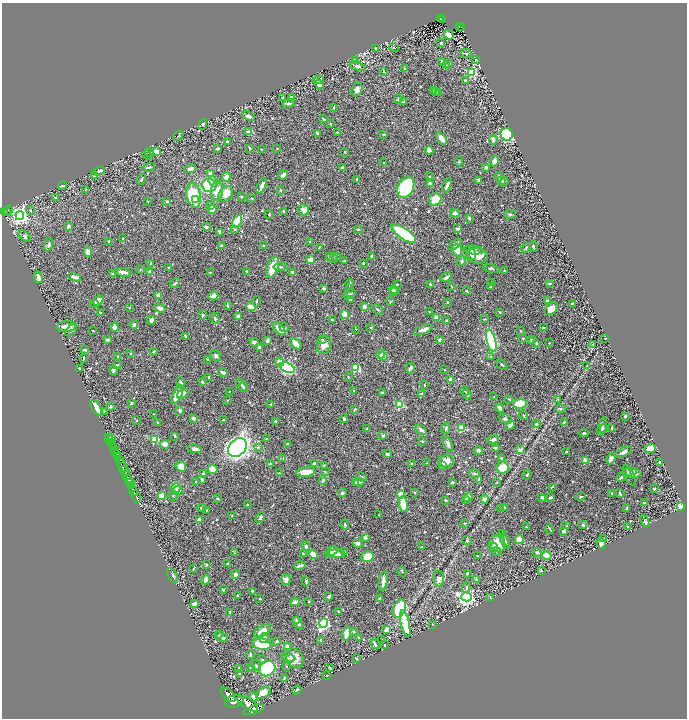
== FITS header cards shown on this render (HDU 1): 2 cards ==
NAXIS1  =                 1369
NAXIS2  =                 1432

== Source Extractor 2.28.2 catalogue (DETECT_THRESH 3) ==
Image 1369 x 1432 px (HDU 1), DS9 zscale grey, zoomed out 1/2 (1 PNG px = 2 x 2 image px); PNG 689 x 720 px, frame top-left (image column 1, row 1431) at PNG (2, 3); each listed source drawn as its Kron ellipse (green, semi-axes under 4 px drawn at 4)
Background 1.35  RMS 0.018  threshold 0.054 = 3 sigma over >= 5 px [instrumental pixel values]
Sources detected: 703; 29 cannot appear on this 1/2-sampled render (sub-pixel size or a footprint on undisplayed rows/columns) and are neither listed nor drawn; of the other 674, the 500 brightest by FLUX_AUTO listed and drawn (174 fainter detections omitted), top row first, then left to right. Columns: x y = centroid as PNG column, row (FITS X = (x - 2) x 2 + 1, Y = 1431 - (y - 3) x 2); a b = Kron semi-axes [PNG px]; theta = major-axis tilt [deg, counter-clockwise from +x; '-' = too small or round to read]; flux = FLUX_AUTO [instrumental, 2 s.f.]
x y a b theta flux
441 18 2 2 - 67
443 19 3 2 - 90
459 26 2 2 - 45
461 27 4 2 - 81
449 35 5 3 - 34
441 43 3 3 - 3
394 48 5 2 - 2.7
376 49 3 2 - 3.5
466 53 6 3 -6 3.9
476 59 3 2 - 2.4
356 61 3 3 - 8.6
442 61 3 2 - 6.2
449 64 3 2 - 2.7
358 66 8 4 -15 13
447 66 3 2 - 3.2
405 69 3 2 - 7
383 71 4 3 - 2.7
472 72 3 3 - 230
318 80 6 4 9 18
465 81 4 3 - 5.8
319 85 6 4 -57 8.2
357 89 7 5 72 17
433 90 2 2 - 2.8
436 91 4 2 - 2.7
438 93 4 2 - 2.8
283 97 4 3 - 3.7
291 97 4 2 - 3.1
398 99 4 2 - 3
404 102 4 2 - 4.5
289 104 6 3 16 8.8
334 108 3 2 - 4.3
248 116 7 3 -20 11
323 119 4 3 - 2.2
203 124 6 3 68 3.2
330 124 2 2 - 2.3
249 132 3 3 - 20
337 132 3 2 - 3.1
317 133 3 2 - 5.4
383 134 3 2 - 4
507 134 6 6 - 390
178 136 6 3 41 3.4
442 138 7 3 -55 32
493 140 5 3 - 12
227 142 2 2 - 7.1
249 148 3 2 - 6.3
277 148 2 2 - 2.2
218 149 4 3 - 4.8
261 149 3 3 - 3
429 150 4 3 - 25
156 151 4 3 - 26
345 152 4 2 - 2.2
149 153 5 4 - 3.8
147 155 5 2 - 2.9
494 161 5 4 - 21
459 162 5 3 - 4
383 163 2 2 - 3.6
149 167 6 3 13 5
486 167 2 2 - 18
342 168 4 2 - 6.6
190 169 6 3 11 11
99 171 6 2 22 13
210 173 4 4 - 7.4
283 175 5 3 - 13
94 176 3 3 - 2.3
226 177 4 4 - 19
430 177 4 3 - 8.4
499 177 5 3 - 10
141 179 6 2 59 6.2
357 179 3 2 - 3.6
478 180 3 2 - 5
502 181 3 3 - 3.9
213 182 5 3 - 18
504 182 4 2 - 8.4
430 183 3 2 - 8.7
209 185 7 6 - 210
447 185 7 3 69 10
63 186 5 3 - 3.9
262 186 8 3 64 16
406 187 11 7 63 260
86 190 3 2 - 3.9
280 190 3 3 - 2.8
217 191 10 6 86 49
226 194 8 6 51 47
194 195 13 7 -79 230
242 197 3 2 - 2.3
55 198 3 2 - 2.5
251 198 5 2 - 2.1
435 199 6 6 - 95
196 200 4 3 - 50
148 201 2 2 - 2.3
167 201 3 2 - 4.2
211 206 2 2 - 4.9
212 209 4 3 - 45
8 210 5 3 - 510
303 210 5 5 - 24
4 211 3 2 - 620
31 211 3 3 - 4.6
284 211 2 2 - 8.9
6 212 2 2 - 290
455 213 5 3 - 8.9
269 214 4 3 - 3.4
510 214 6 3 -1 5.5
20 216 4 4 - 1100
469 218 3 2 - 9.1
237 221 6 4 59 95
68 226 3 2 - 11
206 227 4 3 - 6.6
358 229 4 3 - 3.7
458 229 3 2 - 9.2
235 230 4 3 - 4.5
220 232 4 3 - 9.4
404 234 14 5 -36 220
24 236 7 4 -46 6.1
123 239 3 2 - 5
109 241 3 2 - 2.9
310 242 2 2 - 2.5
48 245 7 4 71 8
455 245 8 4 34 16
222 246 4 3 - 7
264 246 2 2 - 6.9
533 246 5 2 - 4.3
319 248 3 2 - 3.3
526 248 5 2 - 4.1
457 250 6 4 -81 38
473 250 9 3 -6 7
88 252 5 3 - 35
471 254 6 4 -69 13
477 256 10 8 -6 41
330 257 3 3 - 15
337 257 4 3 - 4.1
372 257 3 3 - 11
334 259 3 3 - 3
310 260 2 2 - 56
345 261 3 3 - 2.5
461 261 5 3 - 6.6
151 263 3 3 - 4.5
363 263 3 2 - 3
273 267 11 5 72 55
280 267 6 3 8 4.3
169 268 3 2 - 4.4
491 268 8 3 -11 5.8
140 269 4 3 - 4.4
247 271 2 2 - 4.8
504 271 2 2 - 3.4
123 272 8 3 -7 16
150 272 4 3 - 17
210 272 3 2 - 3.8
293 272 4 3 - 14
113 274 3 2 - 2.2
38 277 6 2 -68 20
74 277 7 3 -20 16
446 277 6 2 32 10
492 282 2 2 - 2.4
175 283 5 2 - 5.2
350 284 4 3 - 4.7
397 284 2 2 - 2.1
430 284 4 3 - 4
550 284 3 2 - 5.7
452 286 3 2 - 2.3
491 287 2 2 - 3.9
324 288 3 2 - 5.4
349 288 3 3 - 2.7
393 290 4 3 - 6.4
394 291 4 3 - 6.8
466 291 2 2 - 4.9
349 294 6 3 17 6.8
159 295 3 3 - 23
213 296 5 3 - 19
98 300 6 4 37 39
350 300 2 2 - 5.5
257 301 5 2 - 2.9
548 301 4 3 - 6.3
390 302 4 2 - 3.3
447 302 3 3 - 2.4
572 303 4 2 - 3.2
95 304 4 4 - 5
228 306 3 2 - 3
129 307 2 2 - 2.2
251 307 5 3 - 38
364 307 3 3 - 14
160 308 6 4 -18 13
377 309 6 2 -35 4.4
551 309 7 5 42 36
429 312 4 2 - 2.9
500 312 2 2 - 3.6
100 313 2 2 - 3.2
345 314 4 4 - 30
203 315 4 3 - 4
238 316 2 2 - 34
215 318 5 3 - 5.3
436 318 3 3 - 28
485 319 3 2 - 2.2
151 320 4 3 - 11
332 320 3 3 - 3.2
446 320 3 2 - 3.5
134 325 4 3 - 11
66 327 9 5 5 30
115 327 4 3 - 20
371 327 3 2 - 2.3
543 327 2 2 - 4.9
284 328 4 2 - 5.7
279 329 8 4 -48 25
356 329 2 2 - 3.2
71 330 7 4 46 10
423 330 10 3 22 25
93 331 2 2 - 2.8
521 331 3 2 - 2.5
185 336 3 2 - 4.5
523 338 3 2 - 3
605 338 2 2 - 2.9
322 339 3 3 - 3.3
107 340 3 2 - 8.2
439 340 3 3 - 5.5
531 340 2 2 - 9.9
267 341 4 3 - 16
491 341 11 4 -74 470
254 342 5 3 - 14
536 343 2 2 - 13
549 343 2 2 - 5.1
296 344 7 4 -44 32
593 344 3 3 - 2.2
324 345 9 7 78 22
260 348 4 3 - 13
85 349 4 2 - 2.6
154 352 2 2 - 4.5
131 354 4 3 - 7.5
381 354 4 3 - 31
216 356 6 4 -60 7.6
383 356 4 3 - 39
490 356 3 2 - 2.8
118 357 3 2 - 2.9
84 358 3 2 - 2.3
207 359 3 2 - 2.1
279 362 4 3 - 19
117 365 4 3 - 5.1
502 365 6 2 -45 5.1
587 366 3 3 - 3.8
79 368 3 2 - 2.3
287 368 8 5 -22 460
356 368 4 4 - 110
410 368 5 3 - 14
113 370 5 4 - 7.9
445 370 2 2 - 2.4
223 372 5 3 - 8.9
209 377 2 2 - 2.8
348 377 3 3 - 2.8
451 380 4 3 - 17
202 381 2 2 - 16
180 382 6 3 -56 6.5
241 385 7 3 -53 5.8
424 385 2 2 - 5.6
243 387 5 3 - 3.8
229 391 2 2 - 2.3
354 391 3 2 - 3.4
465 391 5 2 - 3.4
383 393 4 3 - 6
183 394 6 4 37 14
421 394 3 3 - 3.6
467 394 5 3 - 6.5
177 395 10 4 63 42
494 397 3 2 - 2.1
509 399 3 3 - 3
227 400 2 2 - 2.4
558 400 3 2 - 2.3
131 403 3 3 - 6.2
270 404 2 2 - 3.1
520 404 7 4 6 91
400 405 3 3 - 190
110 406 4 3 - 4.3
96 408 9 4 -57 41
500 408 4 3 - 12
355 409 4 2 - 2.3
560 409 5 4 - 5
180 410 3 3 - 10
104 411 4 2 - 3.2
153 414 2 2 - 2.4
523 415 5 2 - 2.6
625 416 2 2 - 22
193 418 3 2 - 8.9
344 419 4 3 - 6.4
506 419 7 3 -26 8.1
137 420 3 2 - 2.5
223 420 3 3 - 3.1
275 422 4 3 - 4.3
564 422 2 2 - 3.3
158 423 2 2 - 6.3
536 424 4 3 - 5.8
510 425 5 3 - 32
602 427 9 3 76 7.8
367 428 2 2 - 3.2
446 428 5 3 - 6.9
461 428 3 3 - 130
612 428 4 2 - 11
603 429 4 3 - 2.7
421 430 6 3 -40 16
584 433 4 2 - 4.1
175 436 4 2 - 2.3
383 436 3 3 - 9.7
108 438 3 1 - 46
111 439 4 3 - 26
267 439 2 2 - 2.1
493 439 6 3 22 11
155 440 4 3 - 170
422 441 3 2 - 3.4
111 443 2 1 - 99
165 444 5 4 - 21
287 444 3 2 - 6.4
448 444 8 4 -64 10
113 447 2 1 - 270
258 447 4 3 - 5.2
495 447 3 2 - 5.3
237 448 10 8 48 1400
650 448 6 4 21 53
195 449 7 4 -10 13
478 450 4 3 - 8.1
520 450 2 2 - 42
115 451 3 2 - 470
567 452 3 2 - 3.8
624 452 9 4 29 13
117 454 2 2 - 680
387 454 4 3 - 5.9
118 456 2 2 - 1400
283 458 3 2 - 3
611 458 6 3 67 21
119 459 3 2 - 970
502 459 4 3 - 6.8
585 460 2 2 - 64
446 461 8 6 11 40
659 462 2 2 - 5.4
427 463 3 2 - 2.5
270 464 3 3 - 8.5
314 464 3 3 - 11
411 464 2 2 - 7.7
122 465 6 2 -66 4300
325 466 3 2 - 2.9
443 466 3 3 - 4
181 467 5 5 - 27
503 467 6 6 - 58
213 469 5 4 - 28
125 471 6 2 -39 1300
325 471 3 3 - 3.2
634 471 3 2 - 6.3
306 472 10 5 8 43
279 473 3 2 - 3.3
632 473 9 3 -12 18
203 474 2 2 - 6.2
475 474 5 3 - 4.7
126 475 3 2 - 530
527 475 5 3 - 3.9
629 475 11 5 -65 10
361 477 5 4 - 5
621 477 5 3 - 7.4
479 479 4 3 - 12
128 480 3 2 - 1100
202 480 4 3 - 3.9
195 481 2 2 - 2.4
323 481 4 3 - 6
130 482 3 2 - 440
356 482 3 3 - 5.9
359 482 5 4 - 8.3
452 482 3 2 - 6.2
497 483 3 2 - 2.2
132 485 3 2 - 550
552 487 4 2 - 2.1
176 488 5 4 - 71
654 488 2 2 - 4.6
133 491 5 2 - 2200
177 491 5 3 - 32
342 493 3 3 - 6
415 493 2 2 - 3.8
612 493 3 3 - 3.2
620 493 5 2 - 7.3
401 494 4 4 - 28
161 496 4 3 - 47
173 496 5 3 - 4
136 497 6 2 -68 2000
468 497 5 3 - 11
542 497 3 3 - 4.9
550 497 3 2 - 11
580 497 5 2 - 3.6
218 499 3 2 - 3.3
484 499 4 3 - 22
445 500 3 2 - 4.3
465 500 3 2 - 8
644 502 2 2 - 3.4
403 504 8 4 -82 90
247 505 2 2 - 6.9
680 506 4 3 - 38
504 507 3 3 - 2.6
202 508 4 2 - 4.8
501 508 3 2 - 3.2
626 509 4 2 - 3.9
207 510 2 2 - 4.1
379 515 2 2 - 3
232 516 4 3 - 3.3
260 517 6 4 59 6.5
199 520 4 4 - 14
645 521 6 3 -66 3.9
464 523 3 3 - 2.7
345 525 5 2 - 6.2
583 525 3 2 - 7.4
567 526 4 3 - 4.5
526 527 2 1 - 2.4
627 527 3 2 - 3.3
550 529 5 1 - 3.4
564 531 3 3 - 8.3
503 533 2 2 - 9.6
365 537 4 3 - 11
603 539 3 2 - 4.5
519 540 4 3 - 58
467 541 4 4 - 4.4
505 541 8 3 -69 6.3
358 543 5 3 - 9.5
601 543 6 4 -82 24
497 544 8 7 - 65
306 546 4 4 - 6.4
421 547 2 2 - 3.4
493 547 4 3 - 5.4
333 551 6 3 36 30
344 552 3 2 - 3.5
496 552 4 3 - 8.3
537 552 4 3 - 6.3
234 553 3 2 - 3.1
303 554 4 3 - 4.3
313 554 5 4 - 56
335 554 10 3 -2 60
477 556 2 1 - 2.2
546 556 5 3 - 49
368 557 6 5 - 92
227 564 4 3 - 5.3
206 565 3 2 - 3.8
300 565 6 2 14 13
193 569 3 2 - 2.7
541 570 3 2 - 2.2
402 572 5 2 - 2.9
467 573 3 2 - 3.5
236 574 4 4 - 11
172 575 8 3 -62 5.2
439 578 8 5 -86 15
476 579 2 2 - 11
206 580 5 3 - 15
286 580 5 5 - 16
383 581 10 3 83 20
306 582 5 3 - 4.9
466 587 5 3 - 3.9
223 589 2 2 - 3.7
252 591 3 3 - 4.4
237 595 2 2 - 3.1
329 597 4 2 - 4.8
467 597 5 4 - 1400
260 598 3 3 - 2.7
379 598 2 2 - 3.1
490 598 2 2 - 2.1
308 601 3 2 - 2.3
295 602 4 3 - 15
194 604 3 2 - 19
399 608 9 6 64 230
338 611 2 2 - 2.7
230 613 3 2 - 13
296 620 3 2 - 4.3
298 623 6 3 -57 13
324 623 5 4 - 600
405 624 14 3 -77 150
432 624 2 2 - 2.2
386 629 3 3 - 23
263 631 9 5 33 33
354 631 3 2 - 4
346 633 7 4 79 41
218 635 2 2 - 12
222 638 6 3 -18 6
264 638 5 4 - 22
359 638 3 2 - 2.1
382 640 3 2 - 2.3
277 641 3 2 - 6
321 641 3 2 - 6.2
262 644 9 5 -9 92
375 644 5 2 - 9.9
385 645 3 3 - 3.3
287 647 3 3 - 29
251 654 4 3 - 4.9
288 658 7 3 -11 5.8
295 658 10 8 -56 43
262 659 4 3 - 4.1
357 659 3 2 - 2.8
256 665 6 3 -55 5.7
286 666 3 3 - 2.9
250 667 3 2 - 2.2
239 668 3 2 - 2.1
330 668 3 2 - 4.1
267 669 8 7 - 480
240 673 3 2 - 5
326 676 2 2 - 4.2
284 678 3 2 - 4
297 690 5 2 - 12
263 693 8 5 33 42
228 695 9 4 -46 6700
253 697 5 4 - 12
234 701 9 6 19 11000
248 704 12 5 -32 7600
253 710 11 4 19 5800
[174 fainter detections neither listed nor drawn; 29 sub-pixel or undisplayed-footprint detections neither listed nor drawn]